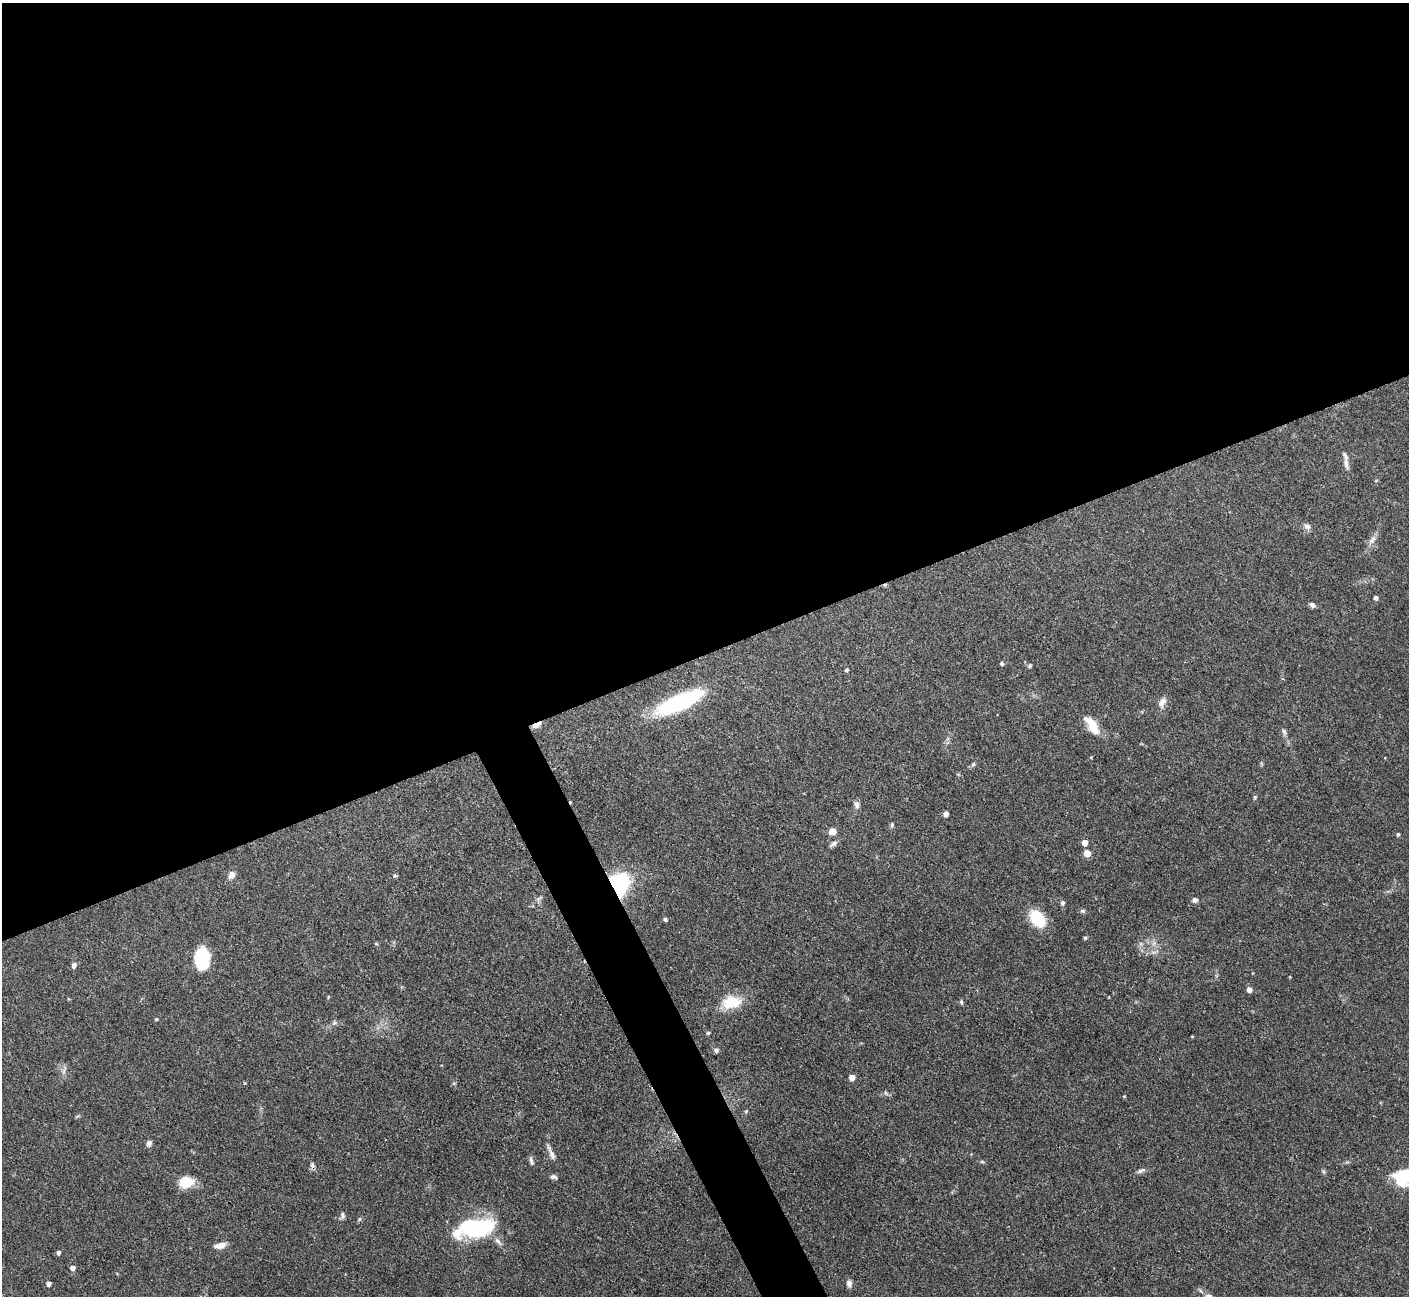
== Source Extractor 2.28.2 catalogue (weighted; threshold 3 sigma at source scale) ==
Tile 2 of 4 x 4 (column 2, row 1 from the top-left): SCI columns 1409-2815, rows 4040-5333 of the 5629 x 5618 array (HDU 1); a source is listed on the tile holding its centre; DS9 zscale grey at full resolution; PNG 1411 x 1298 px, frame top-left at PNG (2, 3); no overlay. Shown black and unused: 53% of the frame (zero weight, under 3 of 4 exposures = <1% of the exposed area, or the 3 px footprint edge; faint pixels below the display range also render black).
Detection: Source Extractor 2.28.2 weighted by HDU 2 'WHT'; one run over the whole footprint, this tile lists its part. Background 0.0876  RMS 0.0036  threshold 0.0162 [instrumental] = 3 sigma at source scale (4.5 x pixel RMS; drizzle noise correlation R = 1.50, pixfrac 1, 0.05/0.05 arcsec/px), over >= 5 px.
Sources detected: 74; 1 cosmic-ray / hot-pixel residue — not listed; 3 inside a brighter listed object's ellipse — not listed separately; the other 70 listed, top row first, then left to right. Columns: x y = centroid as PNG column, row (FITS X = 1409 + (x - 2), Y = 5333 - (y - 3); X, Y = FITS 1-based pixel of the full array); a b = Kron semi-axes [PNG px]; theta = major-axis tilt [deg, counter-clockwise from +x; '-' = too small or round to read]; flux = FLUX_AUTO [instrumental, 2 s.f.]
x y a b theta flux
1346 464 16 6 -76 1.9
1307 526 10 8 -40 1.4
1372 540 15 6 56 2.1
1376 598 4 4 - 1.2
1312 605 7 5 -26 1.2
1002 663 5 5 - 0.68
1030 666 6 5 - 0.58
846 670 4 4 - 0.75
1283 679 5 3 - 0.34
679 702 43 12 24 49
1162 702 14 8 62 2.3
536 725 11 5 26 1.8
1093 727 21 11 -66 6.4
1284 732 10 5 -64 0.95
1091 757 3 3 - 0.25
973 764 6 5 - 0.65
1255 797 5 4 - 0.58
856 805 11 7 -75 1.5
946 814 5 4 - 1.8
892 825 7 4 81 0.64
832 831 8 7 - 2.8
1398 834 4 4 - 0.5
1084 843 5 4 - 3.4
833 844 11 6 32 1.2
1087 853 5 5 - 4.7
231 875 9 8 - 1.9
395 876 5 5 - 0.48
618 885 19 16 83 41
539 898 11 4 36 0.89
1195 900 8 7 - 1.1
1062 903 6 5 - 0.98
1083 911 7 5 -16 0.68
1037 918 17 11 -54 15
665 919 4 4 - 0.83
1085 938 5 4 - 0.53
376 944 6 4 -1 0.38
202 958 18 12 89 23
74 965 5 5 - 1.7
1249 989 5 5 - 2.1
731 1002 23 14 9 9.8
961 1002 6 5 - 0.71
156 1019 5 4 - 0.33
334 1023 6 5 - 0.72
708 1033 6 4 26 0.55
1192 1036 3 3 - 0.29
716 1050 6 6 - 0.91
64 1071 7 5 89 1
852 1077 5 4 - 3.3
886 1093 7 4 -53 0.58
1124 1096 4 4 - 0.32
746 1111 5 4 - 0.42
149 1143 8 7 - 1.2
551 1153 23 5 -67 2.1
531 1161 12 4 -76 1
982 1162 6 4 -2 0.47
312 1165 9 5 -79 1
1141 1170 11 5 23 1.1
1323 1171 6 4 -71 0.55
554 1177 8 5 -11 0.99
1404 1177 26 18 8 14
186 1182 15 11 12 8.1
342 1215 10 6 84 1.1
360 1219 6 4 88 0.51
474 1228 34 17 5 42
498 1241 13 6 -48 1.7
220 1246 14 6 12 2.7
58 1252 5 4 - 0.99
72 1268 5 5 - 1.9
48 1284 4 4 - 1.3
849 1284 9 6 -79 1.5
Overlapping masked pixels (flux is a lower limit): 2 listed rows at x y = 536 725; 618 885
Isophote crosses this tile's border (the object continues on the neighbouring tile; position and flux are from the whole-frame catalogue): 1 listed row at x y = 1404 1177